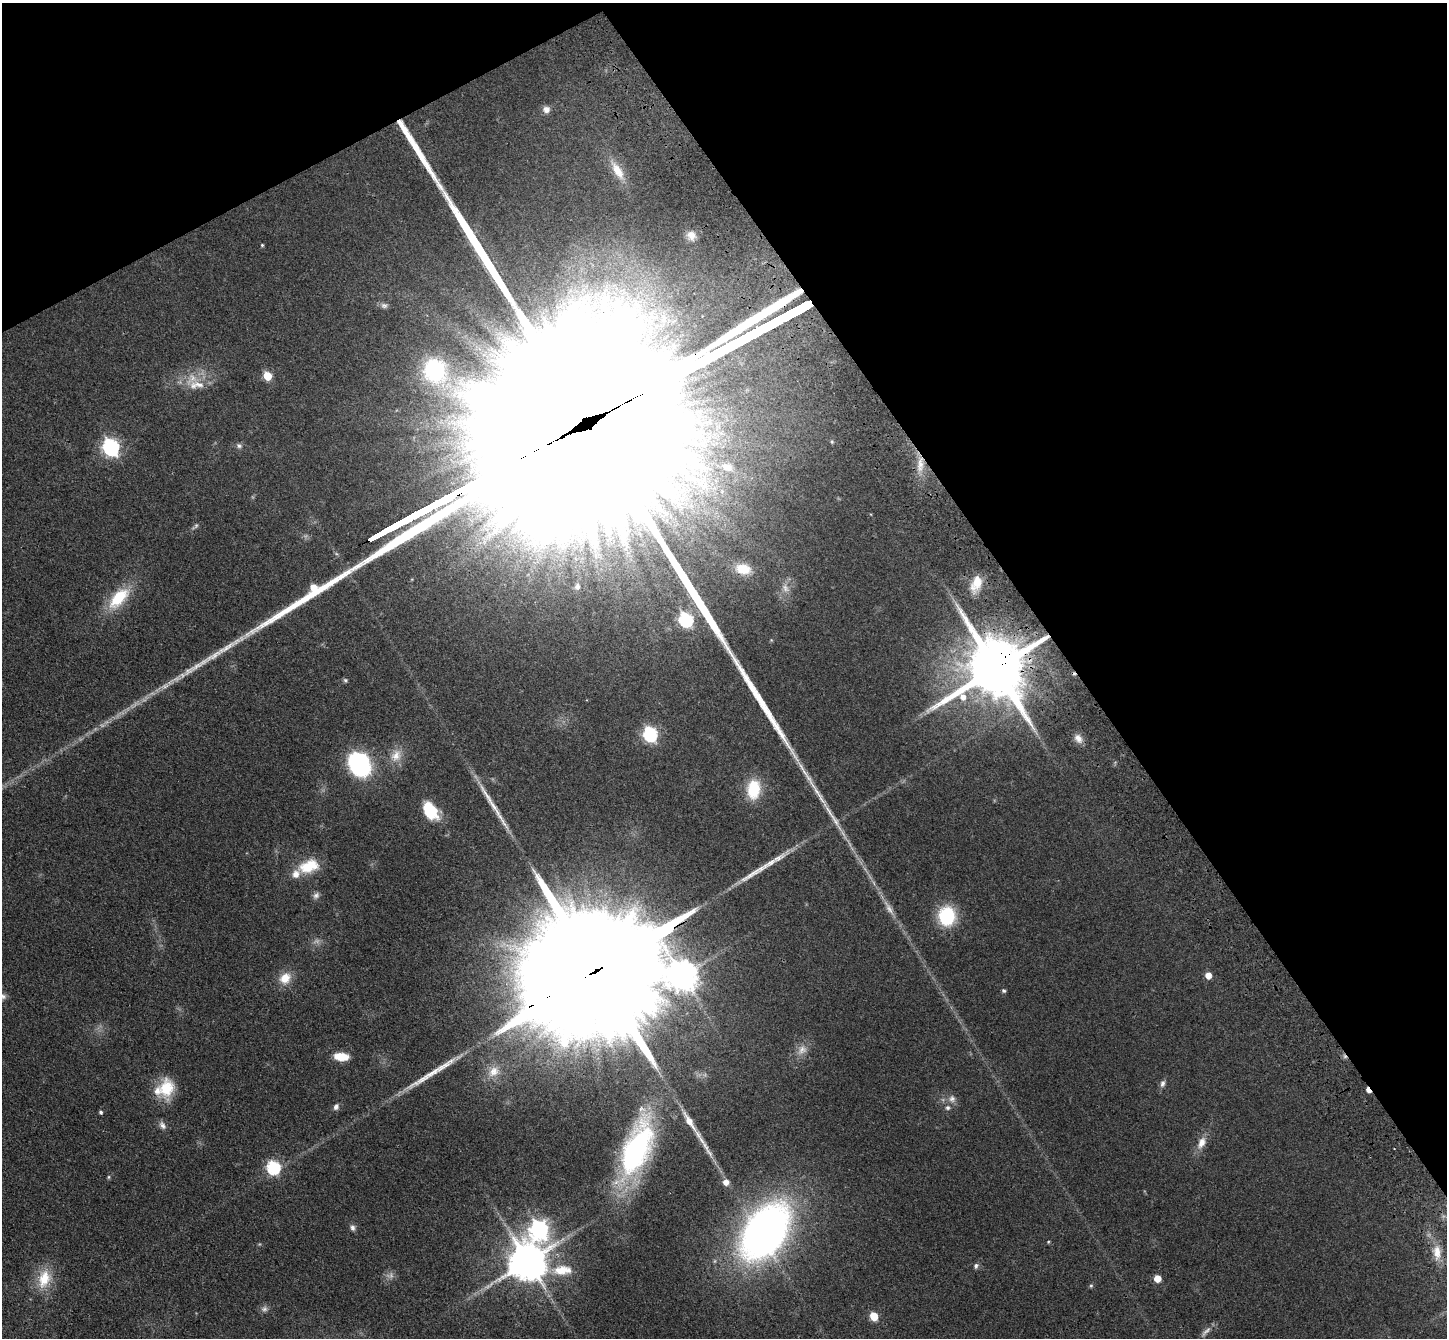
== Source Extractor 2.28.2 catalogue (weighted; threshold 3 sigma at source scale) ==
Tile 3 of 4 x 4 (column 3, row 1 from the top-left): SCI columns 2994-4438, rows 4232-5567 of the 5985 x 5924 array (HDU 1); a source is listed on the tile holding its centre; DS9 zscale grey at full resolution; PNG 1449 x 1340 px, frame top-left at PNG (2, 3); no overlay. Shown black and unused: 31% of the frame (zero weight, under 3 of 4 exposures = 6% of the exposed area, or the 3 px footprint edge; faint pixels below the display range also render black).
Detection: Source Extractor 2.28.2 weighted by HDU 2 'WHT'; one run over the whole footprint, this tile lists its part. Background 0.14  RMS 0.0076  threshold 0.0344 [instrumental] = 3 sigma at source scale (4.5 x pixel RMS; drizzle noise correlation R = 1.50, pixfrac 1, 0.05/0.05 arcsec/px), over >= 5 px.
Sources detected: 87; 8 too faint to see at this stretch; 2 inside a brighter object's white glare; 2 cosmic-ray / hot-pixel residue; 5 long thin detections or spike segments (spike, bleed or trail) — not listed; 5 inside a brighter listed object's ellipse — not listed separately; the other 65 listed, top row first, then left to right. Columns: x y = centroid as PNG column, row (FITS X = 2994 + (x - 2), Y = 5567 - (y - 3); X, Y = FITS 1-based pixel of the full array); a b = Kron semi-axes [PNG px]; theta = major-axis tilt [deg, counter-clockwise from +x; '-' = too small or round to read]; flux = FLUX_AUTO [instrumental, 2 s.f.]
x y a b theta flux
546 109 9 8 - 4.6
617 170 33 11 -59 17
691 236 12 9 -56 5.2
262 245 4 4 - 0.86
384 305 9 7 -14 2.4
690 368 303 50 28 360000
434 370 22 19 -77 75
267 376 5 5 - 30
199 384 22 9 -14 9.1
239 446 7 6 - 2.1
111 447 8 7 - 250
920 464 25 8 85 10
727 467 16 10 -12 7.5
659 509 16 8 -30 7.9
195 526 12 4 40 1.9
743 569 19 13 -12 17
976 583 21 11 68 14
577 587 10 8 74 2.9
119 598 31 15 47 32
686 619 7 6 - 140
995 668 19 16 30 8100
345 680 6 5 - 1.3
650 734 7 6 - 140
1078 738 13 9 -56 5.1
396 756 19 14 62 11
359 764 24 19 -59 89
754 789 20 14 84 29
430 811 21 13 -56 24
309 866 25 15 19 23
316 895 10 7 57 2.7
889 909 24 8 -58 7.3
947 916 16 14 88 53
598 969 91 24 29 86000
682 975 46 16 56 1300
1208 975 5 5 - 9.8
285 978 16 13 52 12
1004 991 5 5 - 1.3
2 996 11 7 -7 3.5
341 1057 15 8 -6 14
493 1071 18 14 45 12
1162 1083 9 6 75 2.7
166 1088 25 17 82 25
952 1099 11 9 -82 4.2
336 1107 8 6 66 2.9
101 1112 5 4 - 1.6
689 1121 22 6 -58 12
162 1125 12 8 -58 3.6
1201 1143 18 10 64 8.2
636 1149 67 27 68 180
273 1167 7 6 - 130
108 1177 5 4 - 0.96
726 1182 6 6 - 6.2
353 1228 9 6 -80 2.5
539 1229 10 8 -60 330
765 1232 46 31 55 500
1048 1242 4 4 - 0.76
1437 1252 21 10 -88 9.7
527 1261 11 11 - 2500
976 1266 7 6 - 2.1
562 1270 28 13 3 18
1157 1278 5 5 - 15
44 1279 27 17 74 22
1091 1286 6 5 - 1.2
874 1316 5 5 - 30
1206 1331 20 6 44 4.2
Overlapping masked pixels (flux is a lower limit): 4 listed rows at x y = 690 368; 920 464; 995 668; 598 969
Isophote crosses this tile's border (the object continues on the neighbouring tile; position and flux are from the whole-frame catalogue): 1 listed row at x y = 2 996